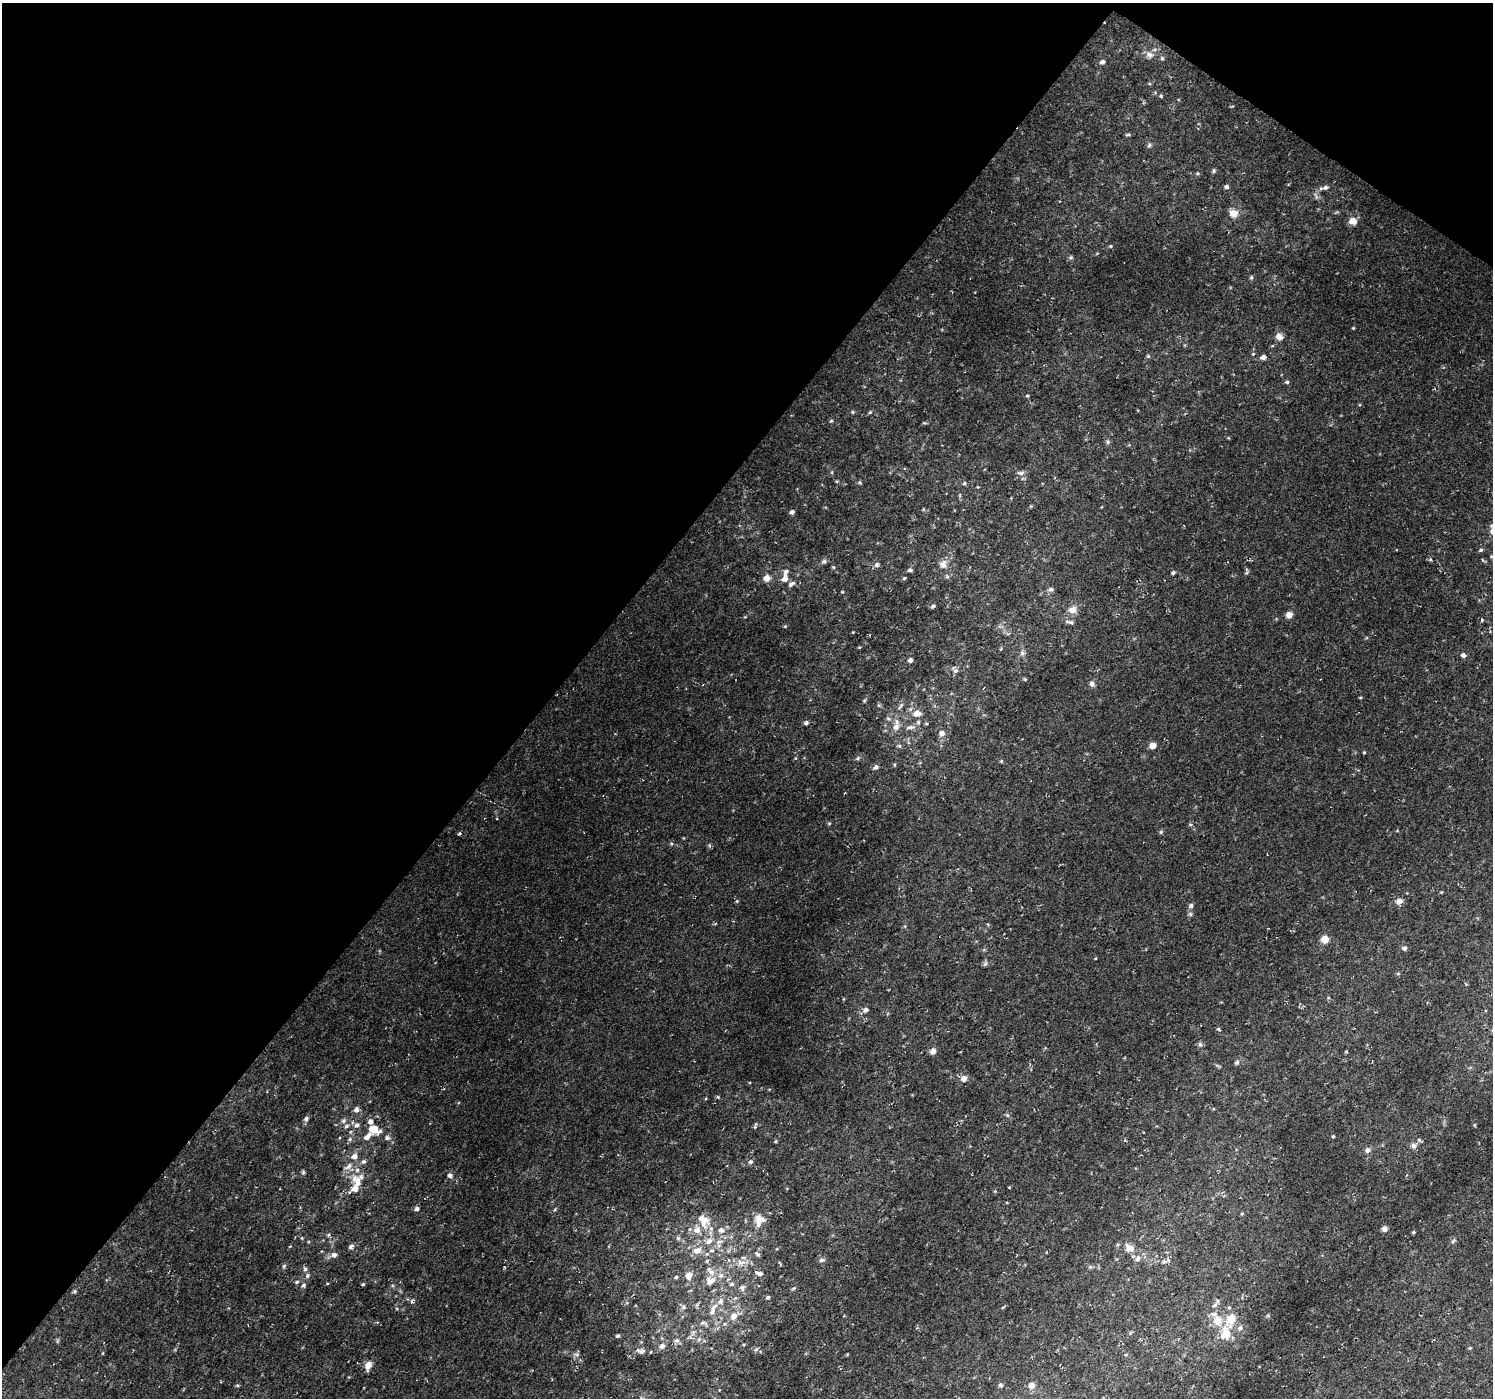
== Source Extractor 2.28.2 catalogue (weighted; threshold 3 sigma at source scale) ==
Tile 2 of 4 x 4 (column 2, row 1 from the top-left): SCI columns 1495-2985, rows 4370-5765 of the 5971 x 6010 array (HDU 1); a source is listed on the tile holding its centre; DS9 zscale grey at full resolution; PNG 1495 x 1400 px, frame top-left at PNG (2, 3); no overlay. Shown black and unused: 39% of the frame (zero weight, under 2 of 3 exposures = <1% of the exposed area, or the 3 px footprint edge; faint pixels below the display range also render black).
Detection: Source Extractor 2.28.2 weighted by HDU 2 'WHT'; one run over the whole footprint, this tile lists its part. Background 0.021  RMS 0.0065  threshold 0.0291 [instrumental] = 3 sigma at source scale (4.5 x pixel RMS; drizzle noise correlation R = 1.50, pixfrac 1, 0.0396/0.0396 arcsec/px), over >= 5 px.
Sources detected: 213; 1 too faint to see at this stretch — not listed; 20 inside a brighter listed object's ellipse — not listed separately; the other 192 listed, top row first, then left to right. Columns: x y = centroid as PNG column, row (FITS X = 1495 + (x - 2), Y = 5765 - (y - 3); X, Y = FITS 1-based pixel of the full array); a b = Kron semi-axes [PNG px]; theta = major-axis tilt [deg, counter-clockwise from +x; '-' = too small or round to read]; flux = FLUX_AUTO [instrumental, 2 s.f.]
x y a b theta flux
1149 55 12 9 -13 3.9
1162 58 5 5 - 1.1
1102 62 6 5 - 2
1161 96 5 4 - 0.79
1128 135 8 3 1 0.94
1149 145 8 5 62 1.3
1214 171 6 5 - 1.1
1198 173 6 4 -1 0.91
1226 187 6 6 - 1.5
1325 188 8 6 13 2.3
1234 213 11 10 - 6.4
1353 221 10 9 - 5.1
1110 246 5 4 - 0.79
1071 257 7 5 1 1.2
1251 277 6 4 69 1
1353 328 4 3 - 0.61
1279 337 9 8 - 3.8
1253 354 5 4 - 0.75
1148 356 5 5 - 0.94
1263 357 6 5 - 3.1
1287 382 6 4 0 1.2
1027 396 4 4 - 0.69
853 412 5 4 - 0.89
870 412 5 5 - 0.92
831 421 5 4 - 0.96
924 423 6 3 0 0.71
1108 442 7 5 89 1.3
832 472 6 4 72 0.69
1021 473 10 6 5 2.2
1023 479 6 4 -17 0.91
837 481 5 3 - 0.58
859 482 6 4 -18 0.91
964 483 5 4 - 0.95
978 487 4 3 - 0.51
1031 506 4 4 - 0.66
923 509 6 3 -73 0.67
792 512 5 4 - 2.2
1492 526 7 6 - 1.9
1481 550 6 4 17 1.1
1491 556 5 4 - 0.73
824 561 8 6 14 1.6
943 564 12 10 65 5
877 565 7 6 - 2
833 567 5 4 - 0.82
1246 569 8 3 -71 1.1
910 570 6 5 - 1.6
1173 573 4 4 - 1.3
947 576 6 5 - 1.2
767 578 9 8 - 4.5
904 578 5 4 - 0.78
784 579 9 7 62 4.8
791 584 10 5 35 2.4
1051 589 8 6 6 1.8
842 592 5 3 - 0.52
933 606 7 4 11 1.2
1072 610 11 9 18 5
1289 615 7 6 - 4.4
745 617 5 3 - 0.61
1482 620 4 4 - 0.74
1070 622 12 5 -12 2.1
785 626 5 4 - 0.67
853 632 4 3 - 0.45
1022 653 7 6 - 2.1
1463 655 6 6 - 1.9
910 660 4 4 - 2.3
955 670 10 6 -48 2.3
1025 679 5 4 - 0.75
1092 684 7 6 - 2.1
1360 697 4 3 - 0.64
864 701 5 4 - 0.82
900 706 11 4 53 1.5
917 713 11 8 6 5.3
888 718 6 5 - 1.2
806 723 5 5 - 1.7
896 727 11 8 64 4.4
910 727 16 6 5 3.3
942 733 9 8 - 3.1
1153 745 6 6 - 4.6
1364 752 4 3 - 0.68
795 758 5 3 - 0.56
858 758 7 5 38 1.3
1001 761 5 4 - 0.79
876 767 8 6 37 2.1
829 823 6 4 1 0.74
1190 825 5 3 - 0.8
1161 832 6 5 - 0.94
459 833 5 3 - 0.85
709 845 6 4 -46 0.99
1441 892 4 4 - 0.51
737 901 5 4 - 0.77
1399 901 9 7 21 3.2
1191 906 6 6 - 1.7
1190 914 7 5 -47 1.3
715 924 4 3 - 0.62
1324 939 7 7 - 7.4
1404 948 6 6 - 1.7
985 964 8 5 62 1.3
1398 973 6 4 0 0.72
866 1010 6 6 - 2.3
1218 1029 5 4 - 0.92
1200 1044 7 6 - 1.5
933 1051 7 7 - 3.1
1237 1062 7 5 56 1.5
964 1078 8 7 - 4
356 1110 7 6 - 3
1007 1115 6 4 -45 1
306 1119 7 6 - 1.7
343 1121 7 6 - 1.8
357 1125 7 6 - 2.4
1474 1125 5 3 - 0.57
346 1126 7 5 19 1.8
755 1126 9 3 72 0.94
373 1128 11 10 - 7.8
1333 1136 4 3 - 0.79
367 1137 12 6 45 4.4
387 1138 7 6 - 2.1
350 1139 6 5 - 1.3
1125 1140 4 3 - 0.71
776 1141 4 4 - 0.74
1414 1146 9 8 - 2.5
1368 1150 8 6 23 2.5
354 1156 7 6 - 4.5
363 1162 7 6 - 1.7
750 1162 7 6 - 1.5
303 1172 6 5 - 0.96
450 1175 7 6 - 2.1
357 1181 18 10 -60 9.3
995 1191 4 4 - 0.65
417 1209 6 6 - 1.6
555 1209 5 4 - 0.82
703 1220 22 13 -59 12
758 1221 21 9 -84 7.7
1384 1229 6 6 - 2.7
721 1230 8 7 - 3.3
1413 1232 4 4 - 0.71
328 1235 6 3 19 0.92
678 1238 7 5 -46 1.4
709 1241 13 8 33 5.2
1453 1241 7 4 45 1.1
719 1242 12 5 20 3.3
290 1246 4 3 - 0.47
351 1247 7 5 50 1.9
1130 1248 9 8 - 6.8
697 1250 12 9 23 5.8
712 1250 7 5 0 1.8
757 1254 9 5 -44 1.5
334 1255 9 7 13 3
1138 1259 10 7 68 3.1
822 1260 8 6 7 2
1164 1261 6 5 - 1.4
741 1262 14 9 5 5.9
780 1263 7 3 -53 0.7
284 1266 6 5 - 1.1
1090 1267 6 5 - 1
305 1269 7 5 -75 1.6
711 1271 18 8 -52 6.2
759 1273 10 6 -18 2.8
689 1275 8 7 - 6
676 1277 4 4 - 0.94
297 1282 5 4 - 1
363 1284 5 4 - 0.79
732 1284 7 5 0 1.7
303 1285 7 6 - 1.6
742 1288 9 8 - 2.5
794 1288 6 4 44 0.93
74 1291 6 5 - 1
768 1297 6 4 29 1.2
411 1301 6 4 -71 1.1
1218 1301 5 5 - 1.1
683 1307 8 6 -13 1.7
1003 1307 6 3 35 0.74
713 1308 13 7 45 4.3
734 1316 10 8 56 5.6
1217 1321 17 12 -72 11
702 1323 9 4 7 1.7
1240 1328 9 6 60 2.3
693 1332 10 6 63 2.7
1226 1333 20 13 75 13
618 1336 4 4 - 1.3
699 1339 6 4 72 1.1
677 1340 7 6 - 1.9
57 1341 6 4 72 0.84
662 1346 9 7 31 3.1
1470 1348 4 4 - 0.63
756 1349 7 5 44 1.3
638 1350 8 7 - 2
103 1353 4 3 - 0.5
577 1354 8 4 0 1.4
368 1366 10 7 69 5.2
237 1385 5 3 - 0.77
1000 1385 4 4 - 1.8
1032 1385 8 8 - 3.8
Isophote crosses this tile's border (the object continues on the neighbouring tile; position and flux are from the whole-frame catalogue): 1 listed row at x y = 1492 526